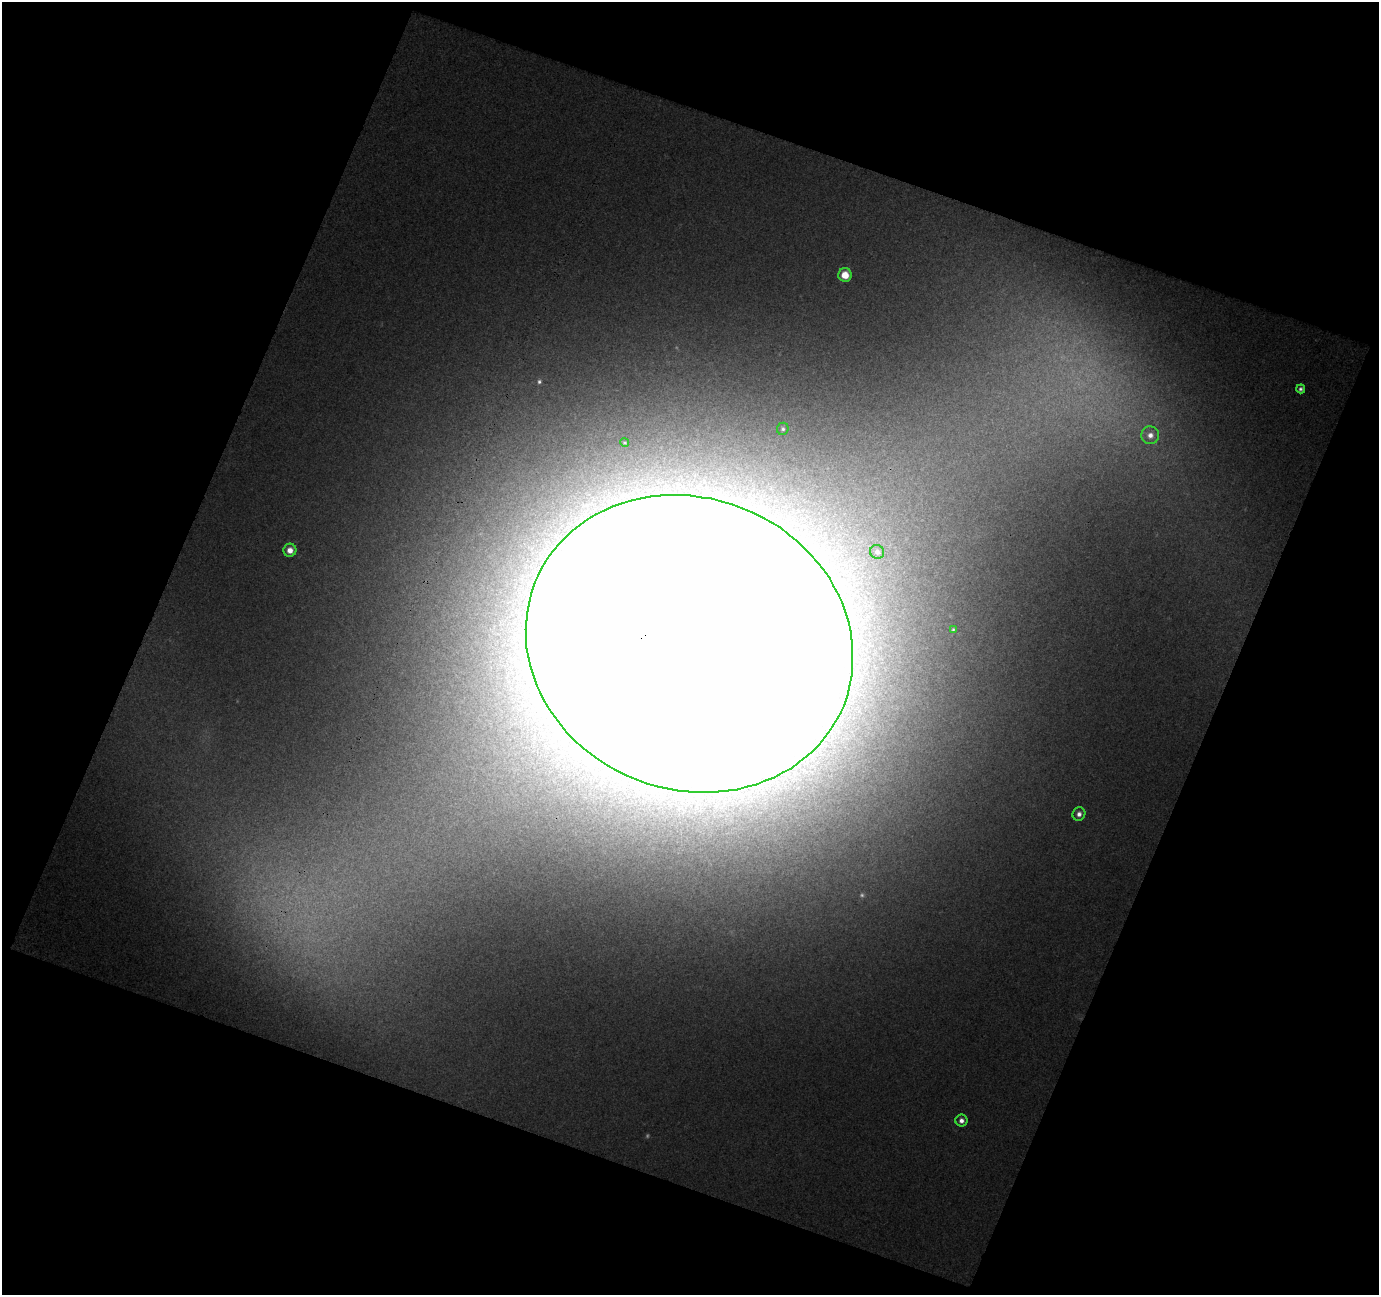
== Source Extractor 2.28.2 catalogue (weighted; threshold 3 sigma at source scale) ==
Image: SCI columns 1-1377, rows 56-1348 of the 1377 x 1406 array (HDU 1 of 3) = the unmasked area's bounding box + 8 px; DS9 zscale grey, full resolution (1 PNG px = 1 image px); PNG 1381 x 1297 px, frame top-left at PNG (2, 2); each listed source drawn as its Kron ellipse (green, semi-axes under 4 px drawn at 4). Shown black and unused: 42% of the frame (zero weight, under 3 of 4 exposures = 1% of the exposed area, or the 3 px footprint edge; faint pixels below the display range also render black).
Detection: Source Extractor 2.28.2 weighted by HDU 2 'WHT'. Background 0.0709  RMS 0.011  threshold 0.0516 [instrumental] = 3 sigma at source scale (4.5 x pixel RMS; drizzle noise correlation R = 1.50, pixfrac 1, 0.0396/0.0396 arcsec/px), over >= 5 px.
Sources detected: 14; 3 too faint to see at this stretch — neither listed nor drawn; the other 11 listed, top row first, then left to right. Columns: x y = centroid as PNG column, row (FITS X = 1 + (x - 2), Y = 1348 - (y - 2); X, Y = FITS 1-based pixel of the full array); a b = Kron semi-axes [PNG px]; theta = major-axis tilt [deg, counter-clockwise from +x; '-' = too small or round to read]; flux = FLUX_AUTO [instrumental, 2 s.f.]
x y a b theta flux
845 275 7 6 - 24
1301 389 4 4 - 3.5
783 429 6 6 - 2.9
1150 435 9 8 - 8.7
625 442 4 4 - 1.5
290 550 6 6 - 11
877 552 7 6 - 4.5
953 630 4 3 - 1.7
689 644 166 146 -21 21000
1079 814 7 6 - 6.1
961 1121 6 6 - 6.5
Overlapping masked pixels (flux is a lower limit): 1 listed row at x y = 689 644